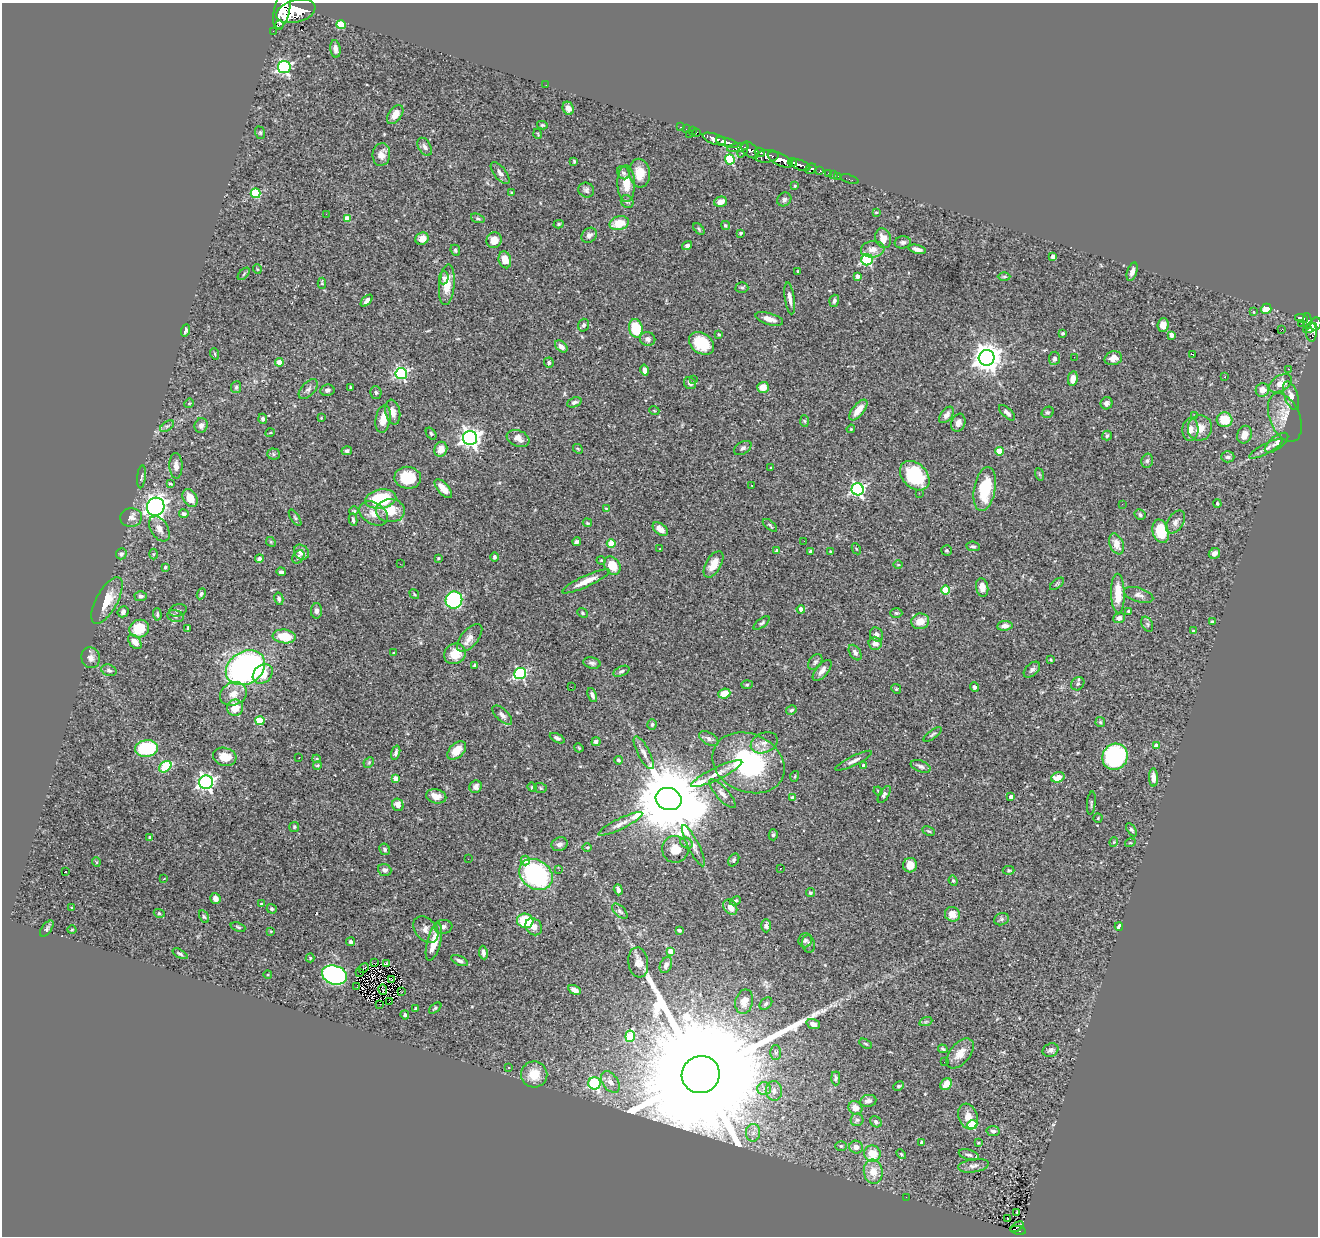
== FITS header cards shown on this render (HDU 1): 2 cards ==
NAXIS1  =                 1316
NAXIS2  =                 1234

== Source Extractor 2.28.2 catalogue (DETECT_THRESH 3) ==
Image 1316 x 1234 px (HDU 1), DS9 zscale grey, 1 PNG px = 1 image px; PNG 1320 x 1238 px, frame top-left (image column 1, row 1234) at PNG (2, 3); each listed source drawn as its Kron ellipse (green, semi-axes under 4 px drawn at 4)
Background 1.04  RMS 0.03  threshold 0.0886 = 3 sigma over >= 5 px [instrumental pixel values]
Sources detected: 451; all 451 listed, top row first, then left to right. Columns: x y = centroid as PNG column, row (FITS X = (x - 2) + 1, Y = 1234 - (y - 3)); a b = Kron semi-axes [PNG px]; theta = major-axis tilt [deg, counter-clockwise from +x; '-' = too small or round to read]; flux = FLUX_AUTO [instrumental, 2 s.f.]
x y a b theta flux
282 10 21 7 77 8900
296 11 20 11 14 8500
279 25 2 2 - 11000
341 25 4 4 - 69
273 31 2 2 - 14
335 49 9 5 -83 11
284 67 6 6 - 340
546 85 2 2 - 6.9
568 108 7 5 -66 11
395 115 11 6 54 21
542 125 5 4 - 2.3
680 127 3 2 - 25
686 129 2 2 - 17
692 131 2 2 - 19
696 132 3 3 - 52
260 133 6 5 - 3.1
538 134 5 3 - 1.6
689 134 2 2 - 59
714 139 12 5 -20 2200
727 143 12 4 -17 2000
425 147 10 6 -62 6.9
738 147 11 4 10 690
743 150 8 3 62 580
750 150 10 6 -41 960
760 152 5 3 - 500
381 154 11 9 81 15
767 156 12 6 7 1700
730 159 5 5 - 110
780 160 14 6 -26 4000
574 161 4 3 - 2
792 162 4 3 - 660
800 165 10 5 -20 1600
811 169 6 4 42 360
820 170 3 3 - 99
500 173 13 6 -52 8.8
623 173 7 6 - 5.7
640 173 14 10 -85 35
829 173 3 3 - 49
833 174 3 2 - 23
838 176 2 2 - 14
850 179 9 2 -19 21
626 184 18 9 -89 37
795 186 3 2 - 1.9
586 190 8 7 - 5.4
512 192 4 3 - 2.2
256 193 5 5 - 110
784 199 7 6 - 6.4
627 202 7 6 - 4.3
720 202 6 5 - 17
876 212 4 3 - 2.2
326 214 2 2 - 29
347 218 4 4 - 30
478 218 7 4 -20 3
619 223 10 7 15 40
559 224 5 4 - 2.7
725 225 5 4 - 3.4
699 229 7 4 -46 3
741 233 3 3 - 3.1
589 235 8 6 41 7.6
883 238 10 7 -71 19
422 239 7 6 - 13
494 240 8 7 - 17
903 242 8 6 6 5.1
687 246 5 4 - 5.4
873 249 12 8 7 15
917 249 9 4 -13 8.1
455 250 5 4 - 3.4
1053 256 4 3 - 12
505 260 8 6 -74 25
867 260 5 5 - 210
257 269 5 3 - 1.6
798 271 3 3 - 2.1
1132 272 9 5 71 8.4
244 274 7 3 46 2.3
857 276 4 4 - 10
1004 276 6 4 1 2.7
444 278 6 5 - 5
322 283 5 4 - 2.4
447 285 20 7 84 33
742 288 6 5 - 4.3
790 298 16 4 -82 11
367 301 7 4 46 7
834 301 6 4 71 5.3
1266 309 5 5 - 26
1254 312 4 3 - 1.5
1302 318 7 3 -14 250
769 319 14 6 -16 16
1307 321 8 3 -89 310
1301 323 2 2 - 8.2
1316 324 6 5 - 680
584 325 6 5 - 4.3
1163 325 7 5 85 12
636 328 9 6 -79 76
1310 328 7 4 24 520
186 330 6 4 69 5.6
1281 330 2 2 - 870
1311 332 10 5 -89 390
1063 333 4 4 - 3.7
719 334 3 3 - 3.5
1171 335 4 4 - 17
648 339 8 7 - 7.4
701 343 14 10 -37 63
561 346 7 4 -41 12
215 354 6 3 -72 2.3
1193 354 3 2 - 1.9
1074 357 2 2 - 2.2
987 358 8 7 - 2400
1054 358 6 5 - 5.8
1113 358 9 7 14 14
279 362 4 4 - 24
549 363 5 5 - 3.2
1288 369 2 2 - 1.5
645 370 5 4 - 9
401 373 6 5 - 310
1225 377 2 2 - 1.5
693 379 4 3 - 4.9
1073 379 7 5 80 17
690 383 6 5 - 8.2
1281 383 12 7 29 20
236 387 6 5 - 3.5
350 387 3 2 - 1.7
763 387 5 5 - 21
308 389 12 6 47 8.6
327 390 7 5 10 5.6
1262 390 7 6 - 17
376 392 6 5 - 3.6
1291 396 15 6 -71 13
574 402 7 4 21 5.8
189 403 5 4 - 2.4
1106 403 6 5 - 6.5
654 410 5 3 - 1.4
858 410 12 5 50 26
393 412 12 7 -78 15
1048 412 6 5 - 4
1007 413 10 5 -43 8.1
946 415 9 5 50 11
1194 416 4 3 - 1.4
1285 417 25 15 -68 33
321 418 3 3 - 1.3
263 419 5 4 - 4.6
383 419 14 7 79 22
1225 420 8 7 - 53
805 421 6 4 -87 2.5
958 423 9 6 70 11
201 425 7 6 - 6.5
167 426 8 4 35 4.5
1200 428 13 12 - 23
851 429 4 3 - 2
1190 430 11 8 86 12
270 433 5 3 - 1.9
431 433 6 4 -52 3.2
1244 435 9 7 67 17
1107 436 5 4 - 4.2
470 438 7 7 - 1000
518 438 12 8 -22 14
1277 443 14 6 38 10
743 448 9 6 32 5.3
441 449 7 6 - 20
578 449 5 4 - 2.2
1266 449 19 5 28 11
347 451 5 4 - 4.5
999 451 4 4 - 45
273 454 6 5 - 3.2
1228 457 6 5 - 6.2
1147 461 7 5 75 4.9
176 466 13 6 -89 10
771 468 3 2 - 1.5
1039 474 6 4 -71 2.3
915 476 17 12 -44 120
141 477 11 3 84 3.8
408 478 13 11 -7 52
170 484 4 3 - 2.4
752 485 2 2 - 1.6
443 489 11 5 -49 19
858 489 6 6 - 430
985 489 22 10 80 93
919 493 3 2 - 3.3
190 498 9 6 -59 29
381 499 15 9 10 110
1217 503 4 3 - 2.3
1122 504 3 2 - 2.1
156 507 9 8 - 950
606 508 4 2 - 1.2
354 511 4 4 - 2
390 511 14 11 -3 40
373 513 15 10 -31 19
184 514 5 4 - 4.2
1140 515 6 5 - 4.2
131 517 11 9 4 9.1
295 518 9 3 -56 3.3
353 520 6 3 -81 4.1
1175 522 12 8 56 9.5
587 523 5 3 - 2
770 525 8 3 -40 3.2
159 529 14 8 -58 15
660 529 8 5 -38 15
1161 531 12 8 -73 67
804 541 2 2 - 5.1
271 542 5 4 - 2.2
577 542 4 3 - 5.2
611 544 4 4 - 48
1116 544 11 7 -68 21
973 546 7 4 -7 3.7
660 549 3 2 - 1.3
856 549 6 4 -60 2.6
946 550 5 5 - 3
777 551 4 3 - 6.2
810 551 4 3 - 4.2
830 551 4 3 - 1.5
301 552 8 6 -47 14
1214 553 6 5 - 7.4
121 554 5 5 - 5
154 554 5 3 - 2.1
298 557 7 5 56 3.9
494 557 5 4 - 3.8
438 558 3 3 - 1.9
259 559 4 4 - 6.5
601 560 4 4 - 1.8
400 564 3 2 - 2.4
714 564 15 7 60 24
898 564 5 3 - 1.8
612 566 10 7 -55 35
165 567 4 3 - 3
281 572 5 3 - 4.9
586 581 26 5 25 29
1057 584 8 4 37 3.2
982 587 9 6 -80 17
945 590 4 4 - 65
1118 593 20 7 -89 42
201 594 6 4 63 3.6
414 594 5 3 - 1.9
1138 595 15 6 -17 9.2
141 596 6 5 - 5.5
279 599 6 4 -79 5
454 600 8 8 - 280
107 601 26 10 61 40
801 609 4 4 - 12
178 610 9 6 14 5.3
316 611 8 5 89 6.3
1128 611 4 3 - 2.4
123 612 6 5 - 5.9
582 613 6 4 -42 3.2
896 613 6 5 - 2.8
157 614 6 3 -87 2.8
175 616 8 6 -16 5.7
1119 618 6 5 - 9.2
920 621 9 7 10 26
1213 622 4 4 - 4.7
762 623 9 4 38 4
1147 624 8 5 -61 4.5
1005 626 8 4 6 9.6
188 628 4 3 - 2.5
139 629 10 8 24 51
1193 630 4 2 - 1.4
876 634 7 6 - 10
284 636 11 7 -7 49
470 638 16 8 49 15
135 642 8 5 -49 17
875 643 7 6 - 13
393 653 3 2 - 1.7
855 653 8 5 -57 6.4
455 654 11 10 - 35
91 658 10 9 - 10
1051 660 4 3 - 2.1
815 662 9 6 53 4.8
592 663 9 5 -11 5.8
475 665 4 4 - 4.7
245 668 21 16 30 560
109 670 8 5 -20 5.5
1032 670 10 6 43 5.8
621 671 8 4 24 4.7
822 671 12 6 50 12
520 673 6 5 - 280
263 674 11 8 41 36
747 684 5 3 - 2.6
1078 684 7 6 - 4.1
571 687 3 2 - 2.4
974 687 5 4 - 4.8
896 689 5 4 - 2.4
233 694 14 11 25 24
724 694 6 5 - 29
592 695 7 4 -67 5.9
235 708 8 8 - 29
791 710 5 4 - 3.5
502 715 12 6 -43 7.5
260 721 4 4 - 60
1100 722 5 4 - 3
652 724 5 4 - 3.7
933 734 11 3 38 3.7
557 738 8 4 -27 5
709 739 10 6 -31 7.3
596 742 5 4 - 5.4
764 743 14 10 23 15
1156 745 4 3 - 12
579 748 5 3 - 2
146 749 11 8 4 140
457 750 11 7 44 25
396 753 7 4 73 5.1
644 753 18 6 -63 12
225 757 12 9 -15 34
1115 757 13 12 - 280
299 758 2 2 - 1.6
316 759 4 4 - 2.1
618 760 4 3 - 3.3
854 761 20 5 26 9.2
369 762 6 4 46 3
748 763 37 29 -23 250
317 765 4 3 - 2.2
864 766 4 3 - 13
921 766 10 5 -22 6.2
165 767 7 5 37 93
717 774 28 6 26 20
795 776 5 3 - 1.9
1058 777 7 5 19 27
1153 777 9 4 -88 12
396 778 4 4 - 23
206 782 7 6 - 570
476 787 6 6 - 9.1
532 787 4 4 - 2.3
540 788 6 5 - 2.9
878 791 5 3 - 1.8
722 793 18 6 -49 12
884 794 9 5 57 5.2
436 796 10 7 -11 20
1011 796 4 3 - 10
793 798 4 4 - 17
669 799 13 11 -20 32000
1091 803 11 2 83 2.7
398 805 6 5 - 13
1098 818 4 4 - 2.1
621 824 24 5 26 15
294 827 5 5 - 3
1131 830 7 4 -57 4.4
929 831 6 4 -26 3.1
773 835 5 4 - 3.1
150 837 4 3 - 5.2
1114 842 4 4 - 2.2
686 843 6 5 - 4.7
1130 843 5 3 - 1.9
560 844 8 6 20 7.2
693 846 23 5 -63 13
587 847 5 3 - 2
385 849 6 5 - 4.7
675 849 13 13 - 28
468 859 2 2 - 4.2
734 860 7 5 58 3.6
525 861 5 4 - 19
96 862 5 3 - 1.7
910 865 7 7 - 19
780 868 3 2 - 3.3
385 870 7 5 -19 6.8
559 870 3 2 - 2.2
1009 870 6 4 -1 2.6
65 872 3 2 - 26
536 874 18 14 -36 300
164 879 3 2 - 3.4
953 881 5 4 - 2.7
618 890 6 3 -72 6.3
811 893 4 4 - 4.5
215 898 5 5 - 11
735 901 6 4 26 3.7
261 904 3 2 - 1.7
730 907 8 6 -54 19
72 908 3 2 - 1.6
272 909 5 4 - 3.6
620 911 9 5 -44 5.7
159 913 5 4 - 2.7
952 914 8 7 - 21
204 917 7 4 -61 3.1
1001 919 7 6 - 4.6
525 921 8 7 - 83
766 926 6 5 - 6.5
238 927 7 4 -19 2.9
443 927 9 7 6 8.2
534 927 9 7 -49 14
1119 927 4 3 - 20
47 929 9 5 52 4.1
426 929 15 10 -50 14
72 930 4 3 - 1.6
679 930 4 3 - 3.5
271 931 4 2 - 1.3
805 940 7 7 - 5
351 942 4 4 - 4.6
434 942 19 6 75 37
808 944 9 6 -82 5.9
670 951 4 4 - 26
483 953 7 4 -81 7.7
180 954 8 4 -26 3.9
310 958 4 4 - 2.4
459 961 9 4 -25 6.4
638 962 15 10 -82 18
374 963 3 2 - 1.6
386 964 3 2 - 0.18
666 965 8 5 66 8
364 968 5 2 - 0.29
360 972 3 2 - 2.2
268 975 4 3 - 1.6
334 975 13 9 -17 440
391 980 3 2 - 1.2
357 986 3 2 - 0.69
383 989 5 2 - 3.1
574 990 7 4 -29 11
402 992 3 2 - 7.9
389 1002 2 2 - 1.6
744 1002 12 8 77 16
766 1003 7 5 41 4.9
380 1005 2 2 - 0.76
435 1008 7 4 41 2.9
416 1009 3 3 - 3.1
405 1015 4 4 - 5
926 1021 7 4 20 3.4
813 1024 7 5 -19 9.1
630 1036 5 4 - 98
866 1044 7 4 -30 2.4
943 1049 5 3 - 3.2
1051 1050 8 6 24 6.8
776 1052 7 5 -87 4.8
960 1053 17 10 50 25
944 1062 2 2 - 1.9
509 1068 3 3 - 7.5
534 1074 13 13 - 35
701 1075 19 18 - 160000
836 1078 7 4 -89 4.9
610 1082 12 7 -54 17
594 1083 6 6 - 230
946 1084 6 5 - 24
899 1086 5 4 - 2.4
764 1089 7 6 - 7.2
774 1091 10 8 -82 12
868 1101 8 6 9 10
855 1108 7 6 - 18
968 1116 13 9 -70 21
857 1120 6 6 - 4.8
876 1122 6 5 - 5.1
972 1124 5 4 - 77
993 1131 6 5 - 6
753 1133 9 7 89 11
921 1142 3 2 - 2.3
979 1143 4 3 - 2
841 1146 6 5 - 3.3
856 1147 7 6 - 12
872 1154 8 8 - 34
901 1154 6 3 -46 2.4
969 1155 10 5 -16 5.4
973 1166 15 6 9 10
873 1172 12 9 -83 28
906 1197 2 2 - 6.5
1017 1212 3 2 - 1.3
1008 1219 3 3 - 6.1
1017 1227 7 2 31 42
1018 1230 8 4 -10 150
At the frame edge (FLAGS 8, measured only in part): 2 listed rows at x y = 282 10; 1316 324